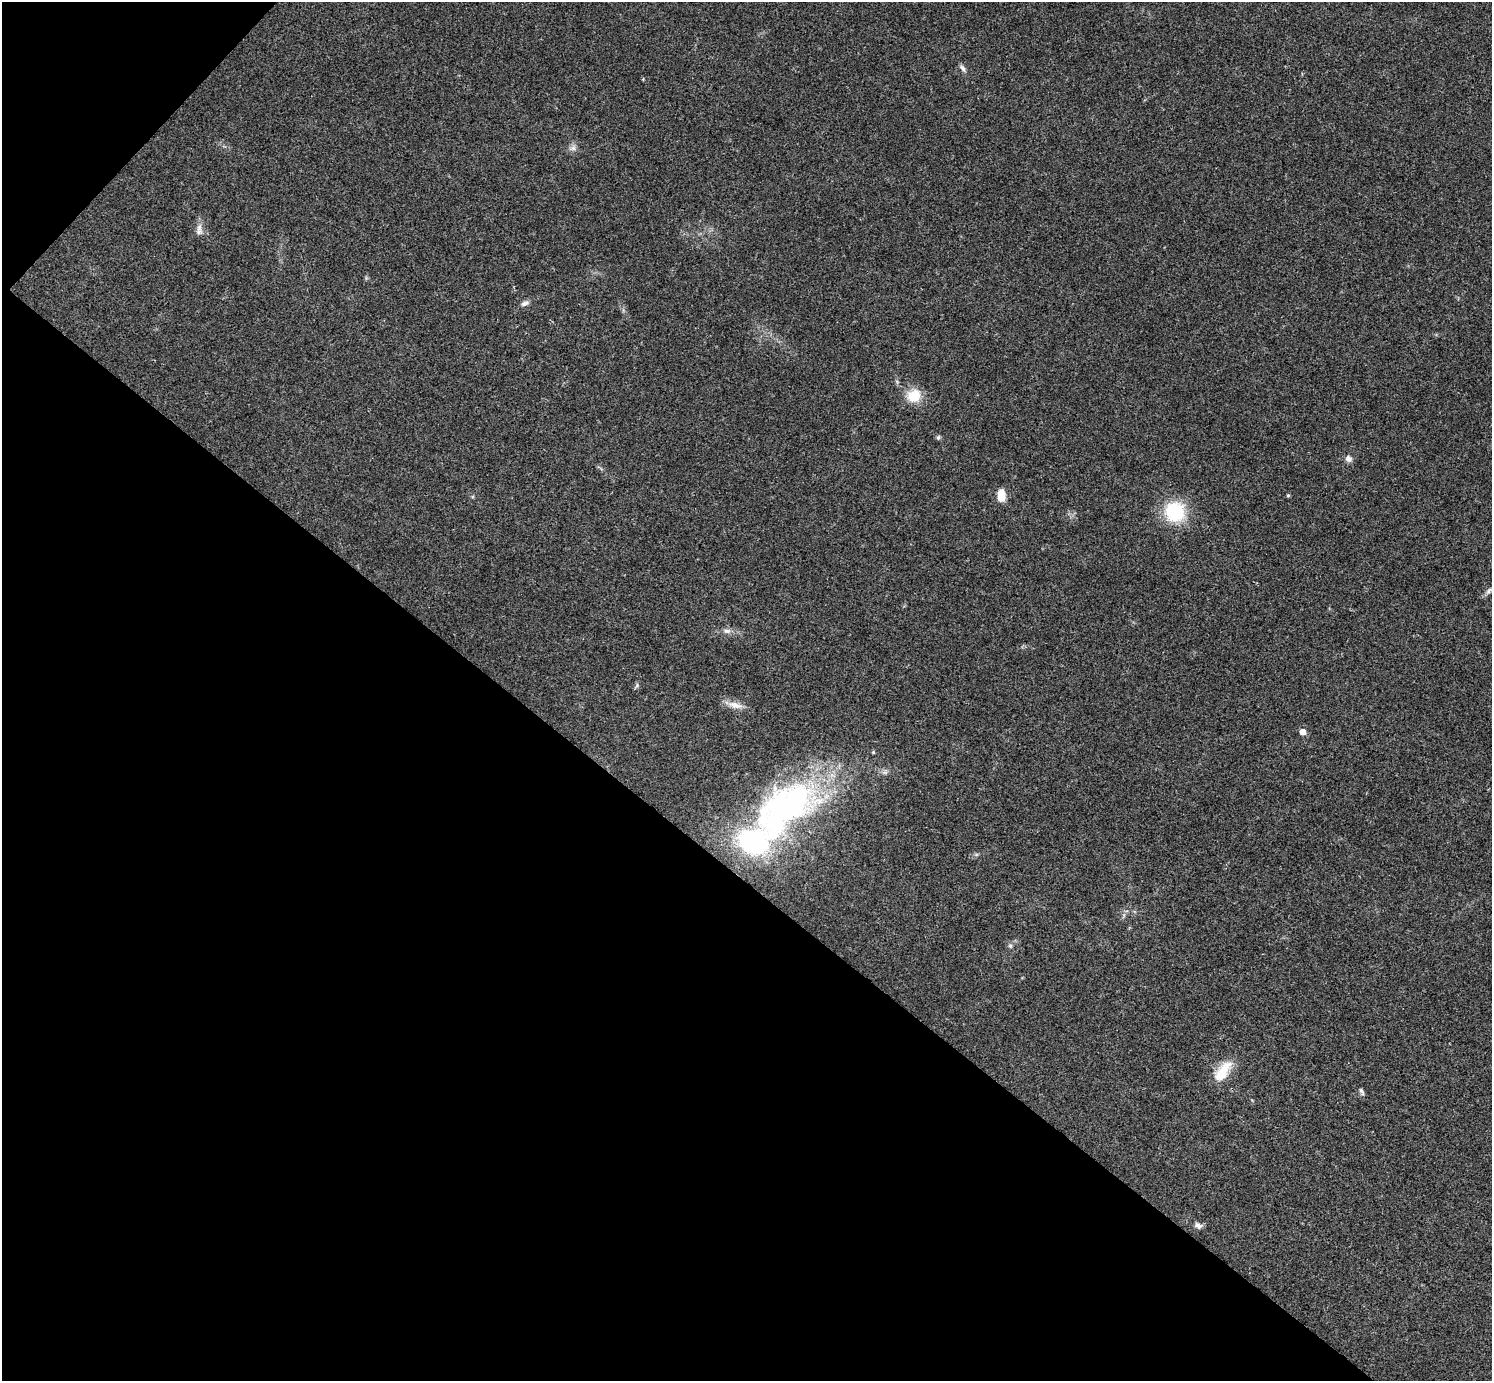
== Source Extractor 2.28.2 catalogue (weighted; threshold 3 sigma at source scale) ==
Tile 9 of 4 x 4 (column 1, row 3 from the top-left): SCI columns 9-1498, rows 1684-3062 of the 5975 x 5977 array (HDU 1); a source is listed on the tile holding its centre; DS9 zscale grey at full resolution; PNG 1494 x 1383 px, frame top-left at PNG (2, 2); no overlay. Shown black and unused: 38% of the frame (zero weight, under 3 of 4 exposures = <1% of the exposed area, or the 3 px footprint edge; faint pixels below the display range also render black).
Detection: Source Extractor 2.28.2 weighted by HDU 2 'WHT'; one run over the whole footprint, this tile lists its part. Background 0.021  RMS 0.0056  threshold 0.025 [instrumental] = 3 sigma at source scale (4.5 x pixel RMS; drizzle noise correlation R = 1.50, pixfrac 1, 0.05/0.05 arcsec/px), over >= 5 px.
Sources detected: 25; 3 inside a brighter listed object's ellipse — not listed separately; the other 22 listed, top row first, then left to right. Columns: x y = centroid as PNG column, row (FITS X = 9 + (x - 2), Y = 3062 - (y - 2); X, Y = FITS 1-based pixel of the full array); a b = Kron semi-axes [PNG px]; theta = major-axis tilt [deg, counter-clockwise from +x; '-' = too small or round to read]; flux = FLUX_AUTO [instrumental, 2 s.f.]
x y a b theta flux
963 68 11 5 -59 1.7
643 79 4 3 - 0.5
573 148 8 6 44 1.9
199 232 10 8 66 2.5
525 303 11 6 24 2.1
914 396 15 13 34 12
938 437 6 5 - 0.88
1348 459 10 8 -36 2.3
1001 495 11 7 89 8.7
1288 495 4 4 - 0.72
1175 512 18 17 - 34
1489 591 12 5 44 2
727 631 10 6 -9 2.1
637 685 6 4 50 0.99
735 705 21 8 -18 5.5
1303 732 5 5 - 4
873 752 5 4 - 0.59
789 805 72 48 25 150
1010 946 6 5 - 0.99
1223 1071 31 13 55 13
1361 1091 11 4 -55 1.2
1198 1225 9 7 -42 2.1